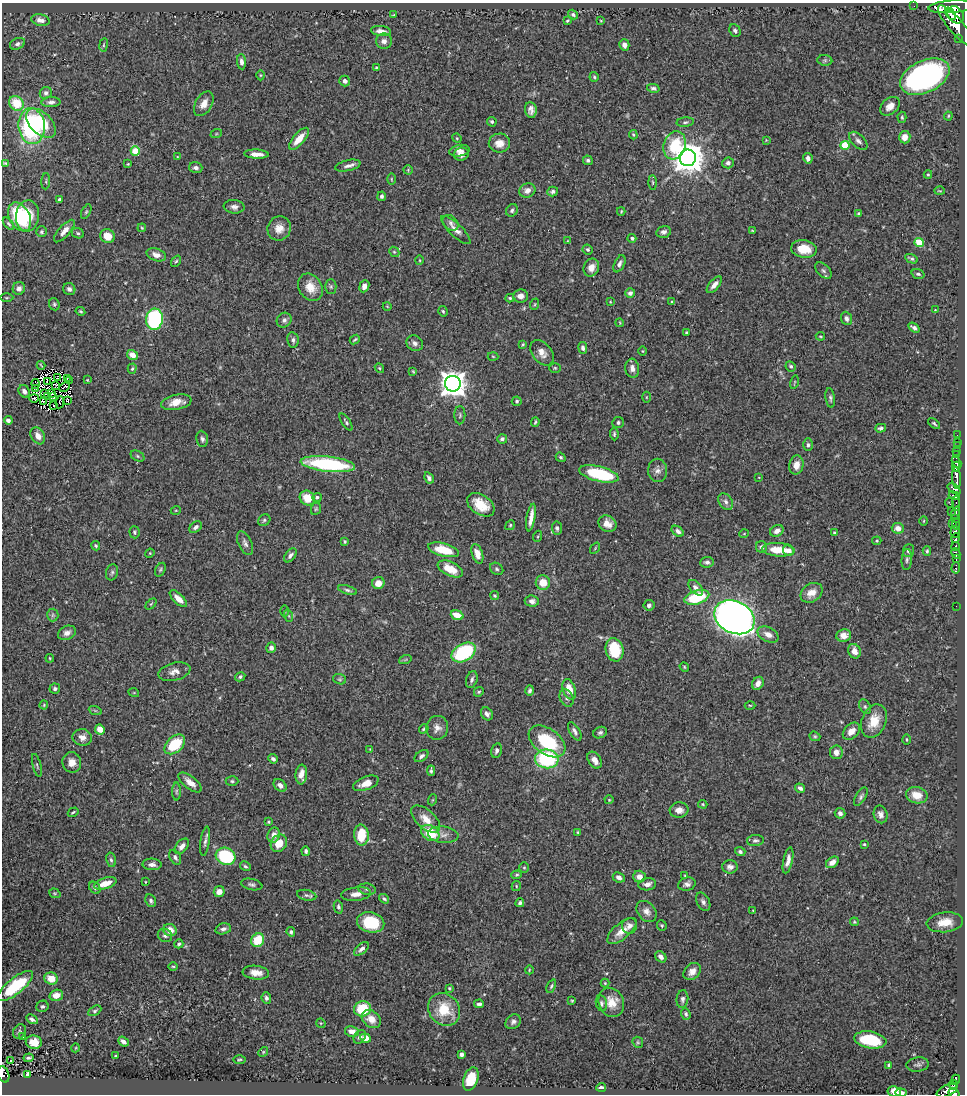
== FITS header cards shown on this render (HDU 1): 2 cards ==
NAXIS1  =                  963
NAXIS2  =                 1092

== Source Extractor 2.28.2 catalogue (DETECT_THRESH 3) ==
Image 963 x 1092 px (HDU 1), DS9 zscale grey, 1 PNG px = 1 image px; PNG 967 x 1096 px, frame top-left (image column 1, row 1092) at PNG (2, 3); each listed source drawn as its Kron ellipse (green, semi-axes under 4 px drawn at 4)
Background 0.691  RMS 0.026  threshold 0.0768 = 3 sigma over >= 5 px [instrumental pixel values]
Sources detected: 449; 4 with non-positive FLUX_AUTO (blend fragments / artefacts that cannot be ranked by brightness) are neither listed nor drawn; the other 445 listed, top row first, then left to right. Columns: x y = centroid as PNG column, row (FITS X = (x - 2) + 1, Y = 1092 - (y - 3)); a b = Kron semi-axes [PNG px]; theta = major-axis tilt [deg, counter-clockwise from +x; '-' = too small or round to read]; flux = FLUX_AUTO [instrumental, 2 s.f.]
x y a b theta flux
914 6 2 2 - 4.5
951 7 22 6 5 2600
951 14 7 3 -52 790
393 15 3 3 - 1.2
573 15 5 4 - 3.8
956 15 9 7 -47 1600
40 20 9 5 -13 8.8
567 21 3 3 - 2.2
601 21 3 2 - 1.2
956 26 26 7 -49 3100
381 31 10 5 -7 9
735 31 7 5 -64 4.4
959 38 3 3 - 50
384 41 8 8 - 8.1
17 44 8 5 24 5.1
104 45 7 3 81 2.2
624 45 6 5 - 9.3
825 60 7 5 -6 3.4
241 62 7 4 -84 6.7
376 68 3 3 - 1.5
260 75 5 3 - 1.6
594 77 5 4 - 2.8
925 77 26 16 25 500
345 81 5 5 - 7.7
653 88 6 4 -13 3.7
46 93 6 5 - 4.4
51 102 9 5 3 6
16 103 8 6 -44 38
204 104 13 8 59 16
890 106 11 7 42 14
531 110 8 6 -84 8.3
948 116 4 4 - 2
902 117 6 4 -86 2.6
492 122 5 4 - 3.1
685 122 9 4 7 3.3
41 123 18 10 -44 68
32 126 18 13 -84 210
216 134 6 3 19 1.8
633 135 5 4 - 2.1
905 137 6 6 - 16
457 138 5 4 - 1.9
299 139 14 5 49 26
766 140 3 3 - 1.3
858 141 11 6 -44 6.8
499 143 10 9 - 17
675 145 14 11 72 79
845 145 4 4 - 63
135 151 5 4 - 47
459 151 10 5 11 7.8
256 154 12 4 -3 14
461 154 7 6 - 8.1
177 157 4 2 - 1.2
688 158 8 8 - 3500
808 158 5 4 - 7
588 160 5 4 - 3.6
5 163 4 3 - 2.1
728 163 6 5 - 5.5
128 164 3 3 - 1.7
348 166 13 5 13 7.5
196 168 7 5 -17 6.8
408 170 5 4 - 2
928 174 4 4 - 2.1
391 179 5 3 - 1.9
46 181 8 3 86 2
653 183 7 3 -88 2.4
527 190 8 7 - 9.1
553 191 5 4 - 4.7
940 191 5 2 - 1.5
382 196 4 4 - 4.1
60 200 4 3 - 5
234 207 10 6 -6 7.5
512 210 6 5 - 4
621 211 4 3 - 1.6
86 212 8 4 63 2.7
859 214 4 3 - 3
27 216 15 11 85 38
20 217 15 10 -62 110
451 223 9 6 -42 5.7
9 224 7 4 -48 2.9
142 228 4 3 - 1.5
279 228 12 11 - 19
456 230 19 6 -43 12
64 231 14 5 49 11
753 231 4 3 - 2.1
41 232 5 5 - 3.4
664 232 7 6 - 5.7
78 233 6 5 - 3.3
107 236 7 7 - 25
632 238 4 4 - 4.4
567 241 4 2 - 1.1
919 242 4 4 - 57
588 249 5 4 - 3.3
804 249 13 8 -7 33
394 252 5 4 - 2.1
156 255 10 6 -18 11
911 259 7 3 -24 3.7
420 260 5 3 - 1.6
176 261 6 4 52 2.6
619 264 9 5 64 6.1
591 267 9 7 68 13
823 271 10 6 -45 5.1
918 274 7 4 -18 3.4
714 285 10 5 49 10
364 286 6 5 - 8.3
310 287 14 11 -58 24
331 287 7 5 -90 3.8
19 288 6 6 - 6.8
69 289 6 5 - 5.8
630 293 5 5 - 5.5
520 296 7 6 - 11
7 298 7 3 0 2
510 298 4 4 - 2.6
610 302 3 3 - 1.3
672 302 3 3 - 2.7
54 304 6 5 - 3.1
535 304 6 3 71 2.4
387 306 4 3 - 1.2
935 310 3 2 - 1.2
80 311 5 4 - 2.4
443 311 5 4 - 2.6
846 318 7 5 -68 5.6
154 319 10 8 83 200
284 320 8 7 - 5.2
620 323 4 3 - 1.4
914 328 6 4 -36 5.1
686 332 3 3 - 2.2
820 336 5 3 - 1.8
293 340 8 5 -80 5
355 340 5 3 - 2.2
415 343 8 7 - 7.7
523 344 4 3 - 1.6
583 348 6 4 -80 5.4
643 351 5 3 - 1.7
542 353 14 9 -52 15
132 355 5 4 - 18
493 356 5 3 - 1.6
41 365 4 2 - 1.5
791 366 5 5 - 3.4
379 368 5 4 - 2.3
555 368 6 5 - 2.3
632 368 9 7 -83 8.8
132 369 5 4 - 2.5
413 371 4 3 - 1.7
57 377 3 2 - 1.1
67 378 3 2 - 0.74
87 380 3 3 - 1.3
47 381 3 2 - 1.8
69 381 3 2 - 1.7
794 382 7 3 76 1.7
36 384 5 2 - 1
453 384 8 8 - 1900
56 385 3 2 - 0.67
64 387 5 2 - 0.71
35 389 3 2 - 0.83
24 391 6 5 - 8.1
45 393 3 2 - 1.1
52 393 3 2 - 1.2
47 396 3 2 - 0.93
52 397 3 2 - 2.7
646 397 5 3 - 1.7
34 398 5 2 - 2.8
830 398 10 4 -82 4
68 401 4 2 - 2.3
517 401 5 5 - 3.2
44 402 3 2 - 1
60 402 6 2 82 0.93
176 402 15 7 10 21
54 406 3 2 - 2.7
460 415 9 5 89 3.6
8 420 4 4 - 5.7
346 422 10 4 -57 3.4
535 422 5 2 - 2.3
618 423 6 5 - 3
934 423 7 3 -35 2.6
881 428 5 4 - 4.6
614 434 6 4 -85 3
957 435 2 2 - 5.6
38 436 9 6 -58 14
202 439 8 5 -82 4.9
502 439 5 5 - 5.2
957 442 2 2 - 14
808 445 6 5 - 4.2
957 446 2 2 - 8
957 451 3 2 - 24
956 455 4 3 - 30
137 456 7 5 -28 2.9
561 457 5 3 - 2.4
956 462 6 4 -61 300
328 464 27 7 -6 180
796 465 9 7 79 17
956 467 5 4 - 620
658 470 11 9 -88 9.1
599 474 20 7 -14 97
759 477 3 2 - 1
429 478 6 4 -60 4.8
957 478 11 4 -87 820
954 489 7 3 -36 220
954 496 6 3 -19 230
317 497 5 4 - 4.5
307 498 8 7 - 30
726 502 9 6 -57 6.3
949 503 5 2 - 27
956 504 7 2 89 140
481 505 15 9 -34 37
316 509 6 5 - 2.5
176 510 5 3 - 1.6
951 511 2 2 - 17
956 513 6 4 72 270
531 518 14 4 80 14
956 519 3 3 - 48
264 520 6 5 - 3.4
924 521 5 3 - 1.4
952 523 4 3 - 85
607 524 9 8 - 13
956 524 5 2 - 100
510 525 5 4 - 2.3
196 527 7 5 40 6.3
557 528 6 5 - 4.5
898 528 6 5 - 12
678 531 7 4 -36 6
777 531 7 5 28 8.2
134 532 6 5 - 3.1
955 532 6 4 87 1100
834 533 4 3 - 2.1
744 534 5 3 - 1.3
538 536 5 3 - 1.8
956 538 5 3 - 210
345 541 3 3 - 2.5
877 541 4 3 - 1.9
245 543 13 6 -65 7
96 546 5 4 - 3
956 546 4 3 - 270
761 547 6 5 - 6
595 548 6 3 54 1.5
443 550 16 6 -15 49
778 550 16 6 -4 38
788 550 6 5 - 13
909 551 6 5 - 5.4
927 551 4 4 - 2.6
150 553 5 4 - 1.6
956 553 5 3 - 250
477 554 10 5 -72 16
290 555 8 5 52 5.6
956 558 4 2 - 230
907 559 10 5 86 4.6
707 562 7 5 8 5
956 568 6 3 85 49
450 569 13 7 -25 34
497 569 7 5 -35 3.5
160 570 7 5 61 3.1
112 572 8 6 73 4.4
543 582 7 7 - 25
378 583 6 6 - 17
696 588 9 5 -48 7.9
347 590 10 4 -16 4.2
812 593 12 9 35 19
495 596 4 4 - 2.2
697 597 13 7 18 85
178 599 11 5 -44 14
532 601 7 5 -5 7.1
151 604 6 4 45 2
649 605 5 5 - 4.8
956 606 2 2 - 5.5
285 611 5 4 - 1.9
53 615 6 5 - 3.5
457 615 6 4 -19 26
289 616 6 4 -71 2.7
734 617 21 16 -27 1500
67 633 9 7 23 10
768 634 11 7 -28 13
844 635 7 6 - 15
271 648 5 5 - 6.9
614 650 12 8 -76 69
854 651 7 6 - 14
464 652 13 8 31 150
50 658 4 3 - 1.6
405 660 6 4 19 2.1
684 667 5 4 - 1.9
174 672 16 8 14 12
240 677 5 4 - 3.7
340 679 6 5 - 2.6
472 680 8 5 72 5.1
758 683 7 5 58 11
55 689 5 5 - 4.2
569 689 10 6 -72 25
530 690 5 4 - 4
479 692 5 4 - 2.5
134 693 5 3 - 1.5
567 698 9 6 -66 5.6
44 705 4 4 - 1.6
750 705 5 3 - 1.6
865 707 8 5 -63 4
95 710 7 4 -19 2.4
487 714 7 5 -56 5.8
874 721 17 12 67 34
437 728 12 11 - 12
100 729 5 4 - 18
424 729 5 4 - 2.6
575 731 10 5 -60 6
851 731 10 7 45 15
600 733 7 5 23 4.2
815 736 6 4 -21 2.4
82 737 10 8 -10 12
906 739 5 2 - 1.4
547 741 21 12 -36 100
175 744 12 7 42 79
370 749 3 3 - 1.2
497 751 7 5 76 5.2
836 752 7 6 - 11
421 756 8 5 36 4.7
273 759 5 4 - 5.3
547 759 12 9 -7 150
595 760 9 6 -55 13
72 762 10 9 - 13
37 765 12 3 -75 3.2
431 771 5 3 - 3.4
301 774 10 5 85 15
232 781 6 4 -1 3.1
190 782 14 6 -38 14
366 783 13 6 20 17
280 785 7 5 -41 8.6
800 788 5 4 - 6.1
176 791 9 4 90 3.8
917 795 11 8 -11 26
861 797 10 5 57 4.6
432 800 5 3 - 1.6
609 800 4 4 - 1.8
703 804 4 3 - 2
679 810 9 7 5 15
73 812 6 3 32 2.4
840 813 5 5 - 6.1
881 814 9 7 -75 8
426 819 17 9 -42 21
268 822 3 3 - 1.9
578 832 3 3 - 1.7
430 833 10 7 -33 51
274 835 8 6 74 14
361 835 10 7 -86 50
443 835 15 8 -6 11
755 840 8 5 4 4.5
205 841 15 4 81 6.6
279 843 9 7 55 25
864 844 3 3 - 2.2
182 846 9 5 48 9.7
306 851 5 4 - 4.1
740 852 5 4 - 4.4
226 856 10 8 -25 110
175 857 8 5 -62 4.9
111 860 7 5 -78 3.5
788 860 13 4 78 10
832 862 7 5 39 13
152 864 9 6 -2 7.6
245 866 6 4 -29 3.1
730 867 8 6 1 7.2
524 868 5 5 - 2.4
517 875 5 4 - 2.4
685 876 4 3 - 1.8
619 877 6 4 -26 8.6
639 877 6 6 - 13
145 882 4 2 - 1.1
105 883 11 5 17 23
252 884 11 5 -13 4.8
647 884 9 6 8 10
687 884 9 6 15 7
516 886 5 4 - 2.2
95 888 6 5 - 4.2
367 889 9 5 -10 4
219 892 5 5 - 14
55 893 6 4 -19 2.2
356 894 15 6 7 14
307 895 10 5 -11 4.7
384 899 5 4 - 3.2
151 901 7 5 -64 4.6
703 902 10 6 -62 6.2
520 903 4 3 - 4
338 907 7 4 -77 3.6
646 911 12 8 -48 11
753 911 3 2 - 1.5
371 922 14 10 -13 73
854 922 4 3 - 1.9
945 922 18 10 7 25
630 926 8 7 - 8.2
662 926 5 5 - 2.5
223 929 8 5 14 6.2
170 930 7 6 - 20
622 931 18 8 40 20
291 932 5 4 - 3.3
165 935 7 6 - 5.2
258 940 7 6 - 49
179 944 4 4 - 2.8
361 949 9 4 41 6.8
661 957 6 5 - 7.4
173 966 4 3 - 1.7
529 970 4 3 - 1.3
692 972 10 7 44 12
256 973 13 7 -6 15
51 978 7 6 - 23
605 983 4 4 - 2.1
15 986 22 8 39 92
551 986 7 4 65 2.7
449 988 3 3 - 1.8
56 995 7 5 18 14
266 998 6 5 - 5
682 999 9 6 84 5.7
572 1001 3 3 - 1.5
611 1002 15 12 -65 25
601 1003 8 5 -78 4.4
479 1004 5 3 - 4.1
42 1006 6 5 - 3.4
362 1009 8 7 - 59
444 1009 17 15 -49 50
95 1011 7 4 28 3.2
686 1014 6 4 -72 3.6
32 1019 6 4 -29 4.9
371 1019 10 8 -40 16
513 1022 8 6 41 5.5
321 1023 5 4 - 2.1
352 1031 7 5 -12 13
20 1032 7 6 - 3.5
23 1037 2 2 - 1.3
360 1037 7 5 53 5.2
366 1038 5 4 - 16
870 1040 16 8 -9 80
34 1042 8 6 -10 18
123 1042 6 4 -39 6.6
638 1042 6 5 - 2.6
75 1048 4 3 - 1.4
263 1052 5 4 - 2.2
461 1054 4 4 - 6
116 1056 3 2 - 1.6
29 1058 5 3 - 3.3
239 1059 6 3 1 2.1
11 1061 3 3 - 3.1
918 1064 11 7 7 5
889 1065 4 3 - 2.5
3 1074 8 5 -70 180
28 1074 4 3 - 2.5
471 1079 12 7 70 36
956 1079 4 3 - 96
954 1085 4 3 - 43
601 1087 5 3 - 5
947 1091 11 5 24 590
894 1092 6 5 - 14
901 1093 5 4 - 8.8
954 1093 6 3 -30 280
At the frame edge (FLAGS 8, measured only in part): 4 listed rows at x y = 3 1074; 894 1092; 901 1093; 954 1093
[4 non-positive-flux detections neither listed nor drawn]